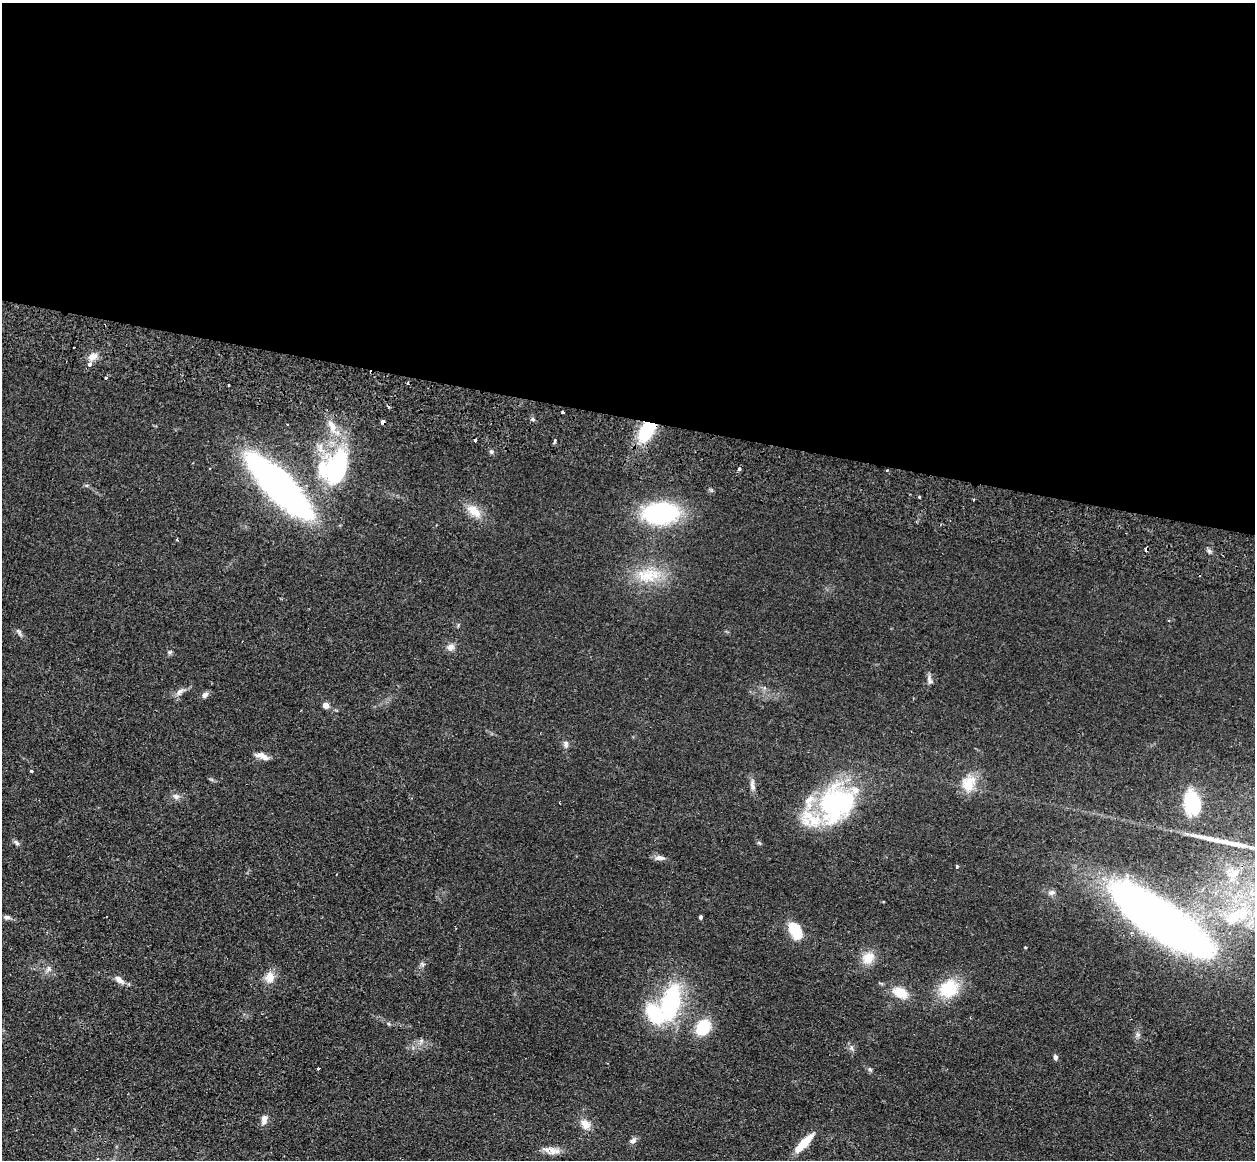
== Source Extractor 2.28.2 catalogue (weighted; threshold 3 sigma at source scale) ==
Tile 3 of 4 x 4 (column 3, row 1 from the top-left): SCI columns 2522-3774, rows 3808-4965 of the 5043 x 5143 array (HDU 1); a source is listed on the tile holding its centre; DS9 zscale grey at full resolution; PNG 1257 x 1162 px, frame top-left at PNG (2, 3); no overlay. Shown black and unused: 36% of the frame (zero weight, under 2 of 3 exposures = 3% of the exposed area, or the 3 px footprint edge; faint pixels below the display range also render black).
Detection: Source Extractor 2.28.2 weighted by HDU 2 'WHT'; one run over the whole footprint, this tile lists its part. Background 0.0726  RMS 0.0098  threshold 0.044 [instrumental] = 3 sigma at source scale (4.5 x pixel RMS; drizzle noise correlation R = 1.50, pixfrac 1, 0.05/0.05 arcsec/px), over >= 5 px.
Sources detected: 77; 2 inside a brighter object's white glare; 6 cosmic-ray / hot-pixel residue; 1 long thin detection or spike segment (spike, bleed or trail) — not listed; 8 inside a brighter listed object's ellipse — not listed separately; the other 60 listed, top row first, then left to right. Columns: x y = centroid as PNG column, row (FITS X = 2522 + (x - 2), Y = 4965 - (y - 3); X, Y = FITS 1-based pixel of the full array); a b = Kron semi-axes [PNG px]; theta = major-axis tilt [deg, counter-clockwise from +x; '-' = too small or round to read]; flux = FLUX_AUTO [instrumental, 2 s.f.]
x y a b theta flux
93 357 12 7 21 6.5
106 378 3 3 - 1.6
228 385 3 2 - 1.2
562 412 3 3 - 2.7
533 419 5 4 - 1.6
383 422 4 4 - 11
333 427 15 9 -83 11
647 430 21 12 57 49
555 441 6 3 82 2
491 452 6 5 - 1.9
335 470 41 32 63 140
279 486 55 17 -46 570
919 497 3 2 - 1.8
474 511 22 10 -40 15
661 513 24 15 4 160
177 539 3 2 - 1.4
647 576 30 18 0 32
19 633 11 4 -67 2
450 647 11 8 33 4.7
170 652 6 4 44 1.5
929 680 14 5 -73 3.3
180 691 11 6 37 4.2
205 695 8 6 43 3.4
326 705 5 5 - 7.7
566 744 10 6 -89 2.9
262 756 16 7 -16 6.1
31 771 4 3 - 0.84
969 784 23 17 64 19
753 785 16 6 -80 4.7
176 796 8 7 - 3.1
1193 803 21 14 -80 54
829 804 51 29 88 120
16 843 10 4 -40 2.2
660 858 14 6 -1 4.3
957 866 3 3 - 1.4
1233 874 15 11 21 12
1051 892 8 7 - 3.3
6 917 8 5 3 2.5
700 917 4 3 - 2.2
1233 918 27 17 45 35
1162 920 108 31 -35 640
794 928 14 12 -66 21
1025 947 3 2 - 0.79
868 958 16 13 49 13
48 969 7 4 72 2.1
270 977 12 10 72 11
119 979 13 7 -40 6.3
949 989 19 16 23 39
900 993 17 11 -24 17
671 1003 38 18 75 95
703 1027 21 16 51 25
421 1040 7 4 -19 1.9
1056 1057 6 5 - 2.3
318 1068 3 2 - 1.3
870 1069 6 5 - 1.5
264 1120 13 7 81 4.9
585 1124 14 10 -56 8.7
633 1141 9 6 21 3.3
804 1143 24 8 45 18
554 1151 18 9 1 8.4
Overlapping masked pixels (flux is a lower limit): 2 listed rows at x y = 383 422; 647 430